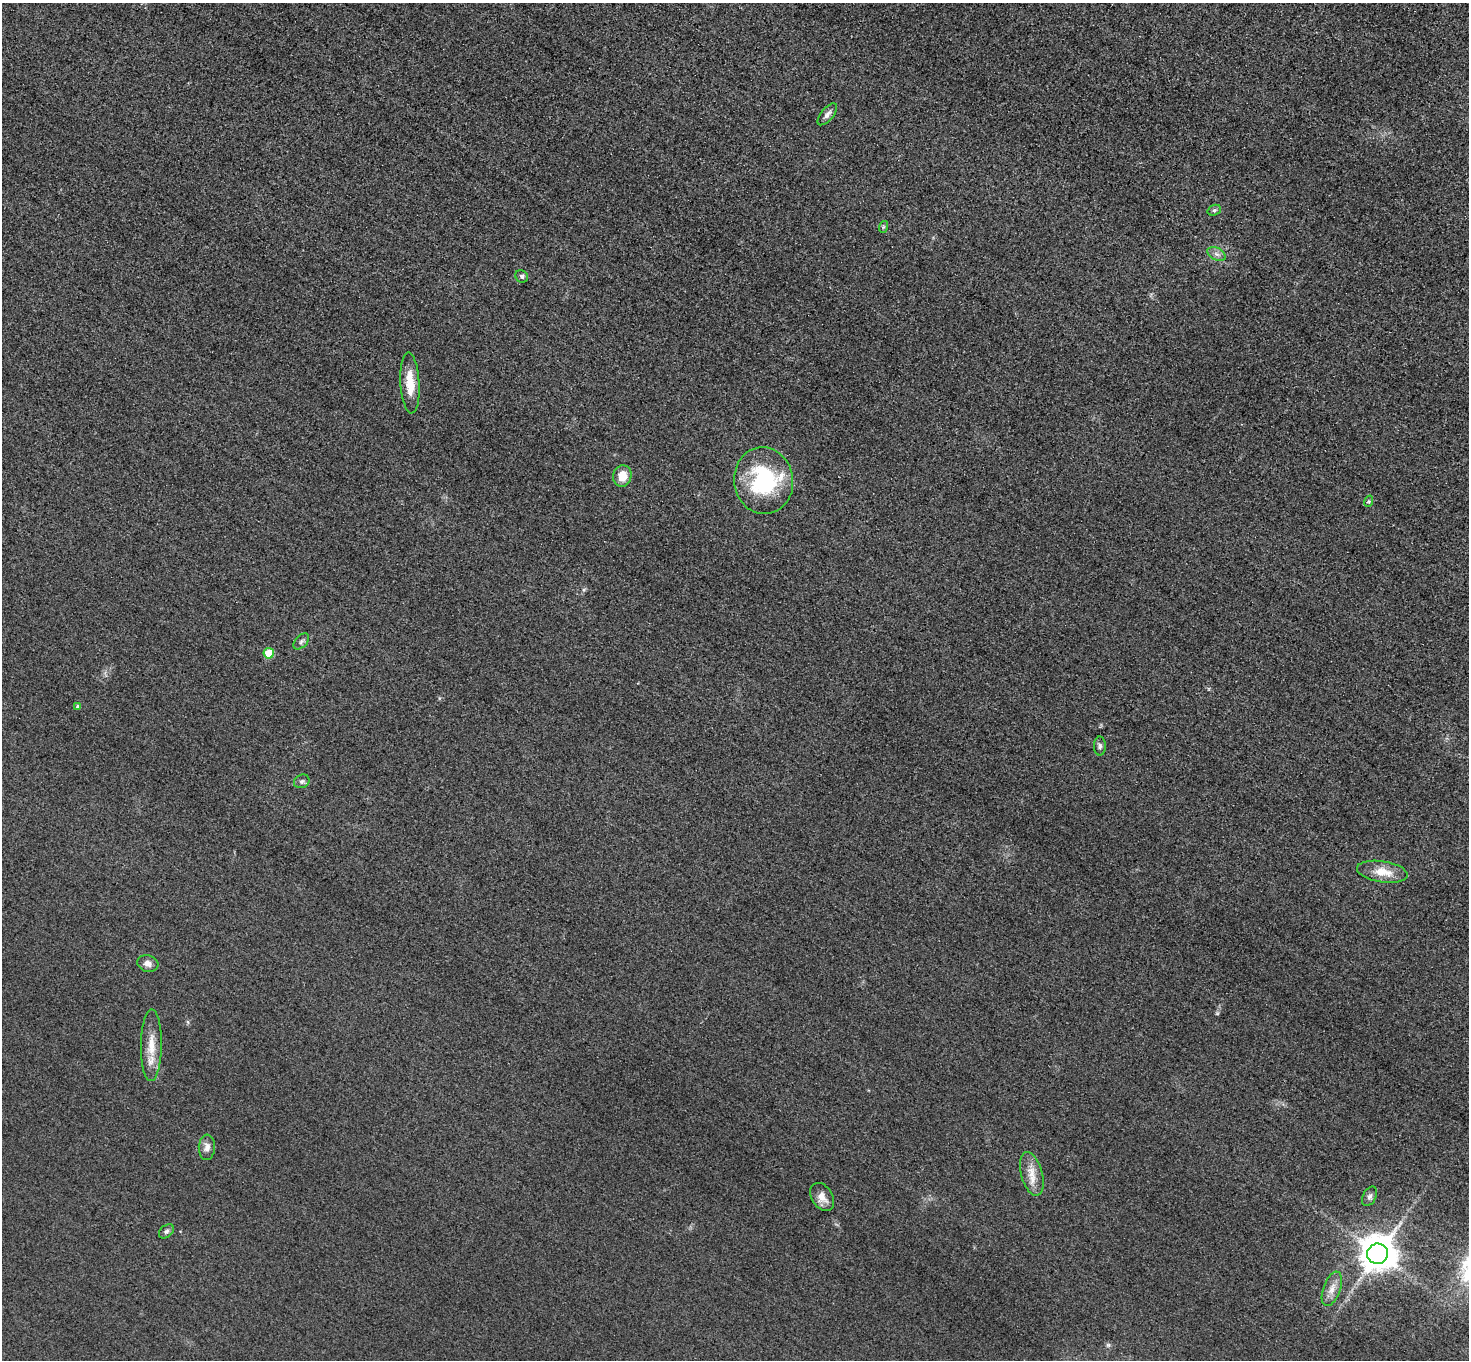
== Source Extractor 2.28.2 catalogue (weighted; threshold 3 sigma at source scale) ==
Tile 10 of 4 x 4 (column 2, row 3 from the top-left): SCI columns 1497-2963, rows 1538-2895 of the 5925 x 5930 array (HDU 1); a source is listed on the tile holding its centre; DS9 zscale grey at full resolution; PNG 1471 x 1362 px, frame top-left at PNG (2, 3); each listed source drawn as its Kron ellipse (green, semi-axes under 4 px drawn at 4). Shown black and unused: <1% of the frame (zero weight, under 3 of 4 exposures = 3% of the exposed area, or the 3 px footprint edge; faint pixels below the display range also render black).
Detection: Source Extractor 2.28.2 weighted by HDU 2 'WHT'; one run over the whole footprint, this tile lists its part. Background 0.0503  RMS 0.016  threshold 0.0727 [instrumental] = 3 sigma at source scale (4.5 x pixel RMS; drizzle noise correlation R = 1.50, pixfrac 1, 0.05/0.05 arcsec/px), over >= 5 px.
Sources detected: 25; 1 inside a brighter listed object's ellipse — not listed separately; the other 24 listed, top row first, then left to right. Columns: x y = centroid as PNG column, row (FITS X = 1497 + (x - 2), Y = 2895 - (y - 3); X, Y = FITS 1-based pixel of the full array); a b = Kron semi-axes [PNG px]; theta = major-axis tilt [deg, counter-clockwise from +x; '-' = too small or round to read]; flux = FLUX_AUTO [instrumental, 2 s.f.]
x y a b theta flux
827 114 13 6 50 6.9
1214 210 7 5 20 3.2
883 227 6 4 71 2.1
1217 254 10 6 -27 6.5
522 276 6 6 - 3.9
410 383 30 9 -87 34
622 476 11 9 77 24
764 481 33 29 -81 150
1369 501 6 4 72 2.1
301 641 10 5 46 4.3
269 653 5 5 - 43
78 707 4 4 - 3.9
1100 746 9 6 -90 4.3
302 781 8 6 23 4.4
1382 872 25 10 -9 28
148 963 11 8 -16 9.6
151 1045 36 10 89 31
207 1147 12 8 88 9.4
1032 1174 22 10 -75 22
1370 1196 10 6 61 5.4
822 1197 15 10 -57 14
166 1231 8 6 39 4.4
1378 1254 10 10 - 3800
1332 1289 18 8 70 15